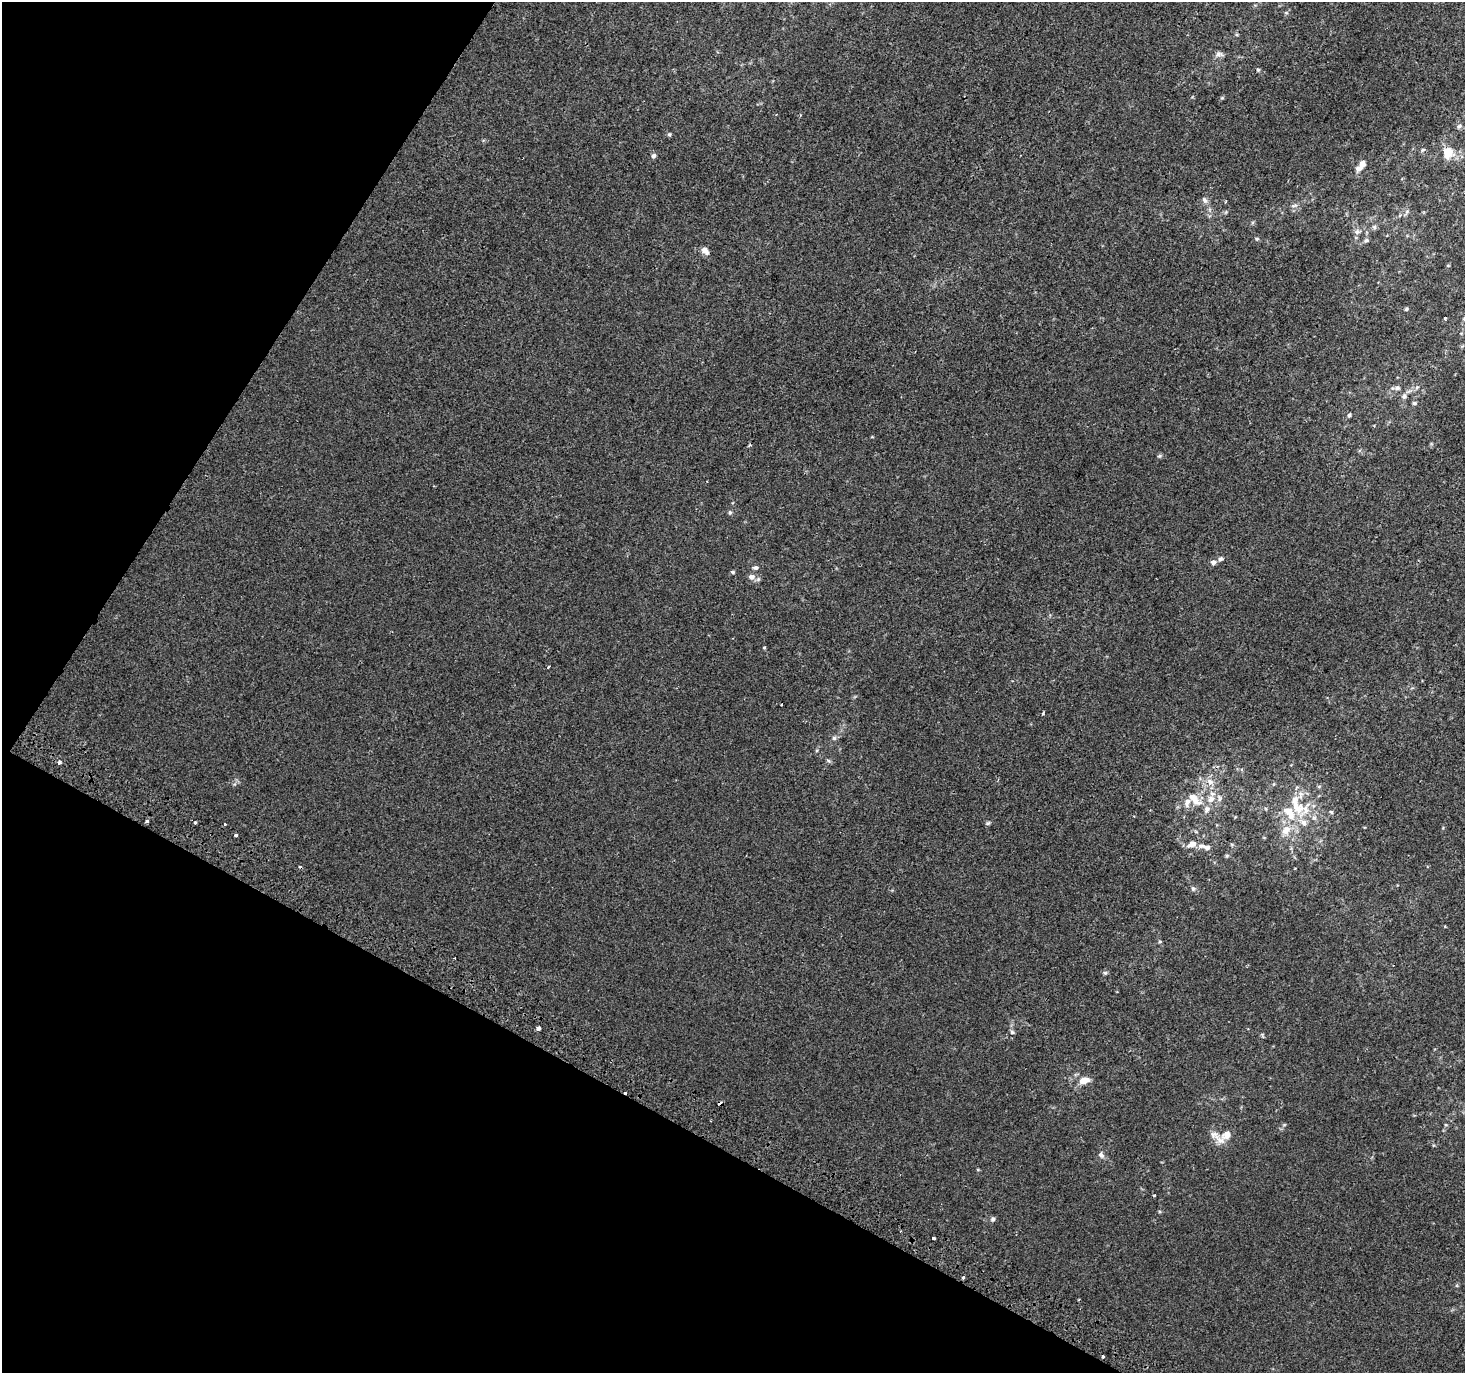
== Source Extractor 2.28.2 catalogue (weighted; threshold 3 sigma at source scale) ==
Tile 9 of 4 x 4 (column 1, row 3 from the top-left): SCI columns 33-1495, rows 1668-3038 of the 5908 x 6010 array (HDU 1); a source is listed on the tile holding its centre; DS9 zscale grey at full resolution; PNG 1467 x 1375 px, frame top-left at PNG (2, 2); no overlay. Shown black and unused: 27% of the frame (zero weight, under 2 of 3 exposures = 2% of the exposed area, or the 3 px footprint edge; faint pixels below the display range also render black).
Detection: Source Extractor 2.28.2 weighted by HDU 2 'WHT'; one run over the whole footprint, this tile lists its part. Background 6.26e-04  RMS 0.0036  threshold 0.0164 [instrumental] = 3 sigma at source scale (4.5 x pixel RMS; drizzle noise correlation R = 1.50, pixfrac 1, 0.0396/0.0396 arcsec/px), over >= 5 px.
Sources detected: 93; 3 cosmic-ray / hot-pixel residue — not listed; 12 inside a brighter listed object's ellipse — not listed separately; the other 78 listed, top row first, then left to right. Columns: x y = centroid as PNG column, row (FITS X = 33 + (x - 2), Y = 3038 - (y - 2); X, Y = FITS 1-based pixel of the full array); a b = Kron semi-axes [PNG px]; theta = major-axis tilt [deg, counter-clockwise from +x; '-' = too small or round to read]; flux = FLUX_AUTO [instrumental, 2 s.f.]
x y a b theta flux
1286 13 6 4 -1 0.49
1237 35 6 3 -18 0.41
1219 54 11 7 -2 1.4
1258 70 6 4 -74 0.56
1222 98 5 3 - 0.35
1459 126 8 6 27 0.91
669 134 5 5 - 0.55
1423 150 6 4 23 0.63
1448 153 13 12 - 6.4
654 156 7 6 - 0.92
1361 166 17 7 52 2.8
1205 200 10 7 -55 1.3
1226 201 4 2 - 0.29
1294 205 9 4 2 0.86
1226 212 6 4 71 0.42
1407 212 7 4 87 0.72
1374 227 6 6 - 0.73
1357 232 8 7 - 1.3
1257 239 5 4 - 0.5
1366 240 6 5 - 0.67
705 251 10 7 -43 2.2
1448 265 5 3 - 0.3
1406 309 5 4 - 0.45
1445 318 3 3 - 0.54
1464 319 7 6 - 0.96
1417 387 6 5 - 0.67
1397 388 10 6 10 1.3
1404 396 7 7 - 1.1
1414 403 6 4 9 0.58
1349 415 6 5 - 0.62
750 445 4 3 - 0.57
1160 456 6 5 - 0.57
730 512 7 5 -88 0.6
1220 559 7 5 59 0.83
1213 562 6 6 - 1.3
755 568 7 6 - 0.89
733 572 6 4 -16 0.49
752 577 9 8 - 1.9
764 647 5 3 - 0.31
549 666 3 3 - 0.59
781 704 3 3 - 0.78
1043 713 4 2 - 0.62
834 738 6 6 - 0.74
817 750 6 4 72 0.43
828 760 6 4 -20 0.54
59 762 3 3 - 3.9
1210 782 10 9 - 2.7
1211 799 11 10 - 3
1195 801 17 10 -25 4.1
1306 809 31 15 55 12
1331 812 6 4 -45 0.53
1134 816 3 3 - 0.28
146 821 3 3 - 0.85
195 823 3 3 - 1.5
988 823 6 5 - 0.6
225 824 3 3 - 0.97
236 835 3 3 - 0.81
1192 844 14 8 20 2.5
1206 848 10 8 -13 1.5
1227 856 5 4 - 0.47
1193 888 7 5 -70 0.71
1445 926 4 3 - 0.28
1160 942 6 4 0 0.39
1105 973 6 5 - 0.63
538 1028 4 4 - 2.4
1012 1032 6 5 - 0.68
1263 1035 8 3 -81 0.45
1084 1080 14 8 12 3.3
720 1103 4 3 - 1.2
1284 1125 6 3 19 0.41
1446 1125 5 3 - 0.33
1220 1140 18 11 -39 3.5
1101 1155 9 6 -45 1.1
1154 1195 3 3 - 1.2
993 1219 6 6 - 0.8
933 1238 3 3 - 1.2
964 1277 4 3 - 1.4
1103 1356 3 3 - 1.2
Overlapping masked pixels (flux is a lower limit): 2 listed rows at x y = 720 1103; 964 1277
Isophote crosses this tile's border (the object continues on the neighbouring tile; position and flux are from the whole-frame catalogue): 1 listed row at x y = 1464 319